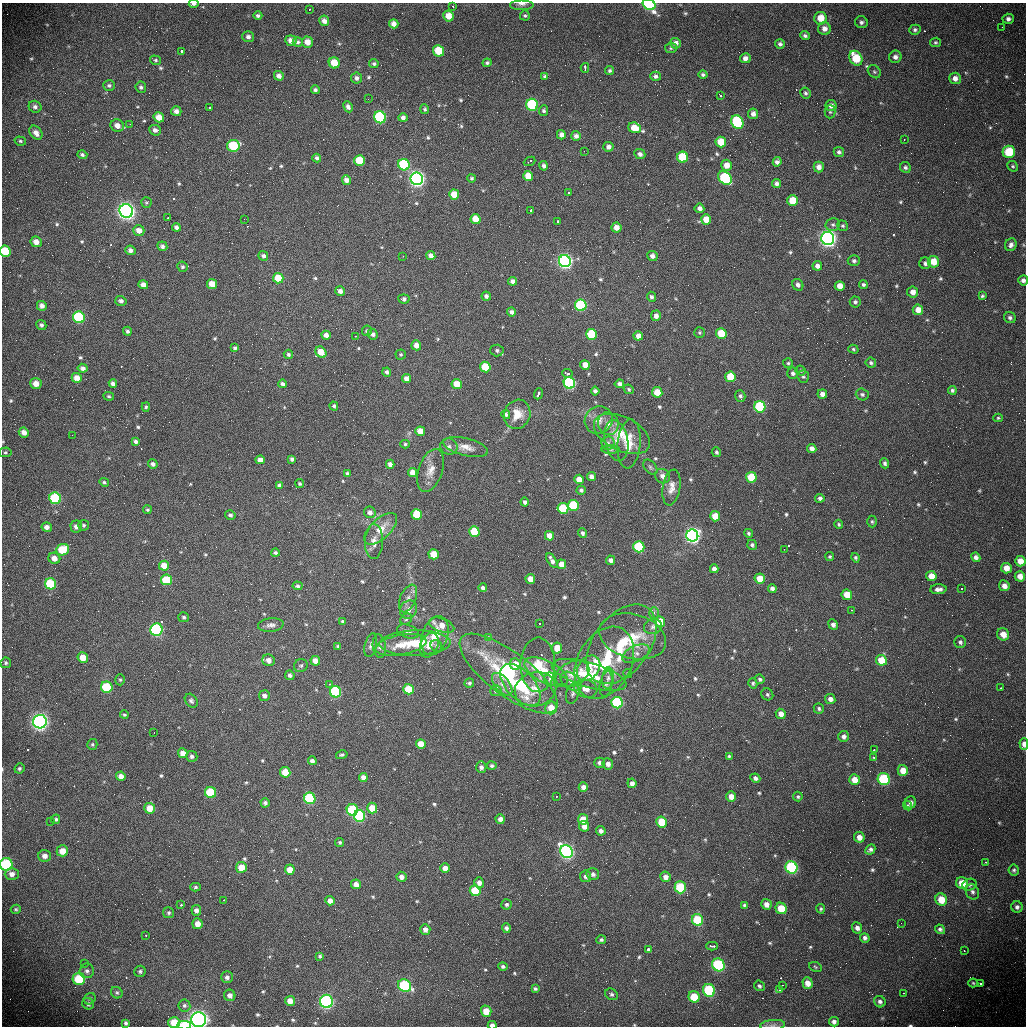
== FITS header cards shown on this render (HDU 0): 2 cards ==
NAXIS1  =                 1024 /fastest changing axis
NAXIS2  =                 1024 /next to fastest changing axis

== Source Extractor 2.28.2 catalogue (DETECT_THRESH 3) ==
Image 1024 x 1024 px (HDU 0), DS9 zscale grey, 1 PNG px = 1 image px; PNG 1028 x 1028 px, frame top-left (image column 1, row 1024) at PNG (2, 3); each listed source drawn as its Kron ellipse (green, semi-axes under 4 px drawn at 4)
Background 437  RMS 16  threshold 47.6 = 3 sigma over >= 5 px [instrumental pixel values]
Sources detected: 657; of the 657, the 500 brightest by FLUX_AUTO listed and drawn (157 fainter detections omitted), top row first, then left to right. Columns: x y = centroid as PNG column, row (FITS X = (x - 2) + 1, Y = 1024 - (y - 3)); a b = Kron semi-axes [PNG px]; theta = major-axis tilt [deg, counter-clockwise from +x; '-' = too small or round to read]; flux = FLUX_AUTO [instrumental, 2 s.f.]
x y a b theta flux
194 4 5 3 - 2700
522 4 12 5 0 4200
649 4 7 5 -29 120000
453 6 3 2 - 1700
309 9 3 2 - 2400
258 16 4 4 - 2500
448 16 5 5 - 13000
525 16 5 5 - 1900
821 18 6 6 - 16000
1008 19 6 5 - 3700
324 21 5 5 - 5600
861 22 6 6 - 3000
394 24 5 4 - 6800
1002 27 2 2 - 1800
824 29 6 6 - 6500
915 30 6 5 - 2300
805 36 5 4 - 2500
248 37 6 5 - 4100
291 41 5 5 - 7200
298 42 5 4 - 2500
307 42 5 5 - 10000
935 42 5 4 - 1700
675 43 5 5 - 6800
780 44 5 5 - 2800
671 48 6 5 - 1800
181 51 3 3 - 9000
439 51 6 5 - 36000
895 57 6 6 - 4400
745 58 5 5 - 5600
856 58 8 6 -59 33000
155 60 6 4 -16 1700
334 63 5 5 - 20000
487 63 4 4 - 2300
374 64 4 4 - 2300
585 68 5 2 - 6800
610 70 4 4 - 2100
874 72 7 6 - 2400
703 74 4 4 - 2200
279 76 5 4 - 5100
545 76 4 4 - 2400
655 76 5 4 - 3600
357 78 5 5 - 3800
955 78 6 5 - 5700
109 85 6 5 - 2900
141 87 5 5 - 2600
315 90 4 4 - 2500
805 93 5 5 - 2400
721 96 3 3 - 3200
368 99 2 2 - 7300
532 105 6 6 - 110000
831 106 5 5 - 6100
35 107 6 6 - 3500
210 107 3 3 - 11000
348 107 6 4 -63 3700
425 109 5 4 - 2100
176 111 5 4 - 4900
544 111 5 4 - 2400
830 112 6 5 - 1800
753 114 5 5 - 5100
159 117 5 5 - 12000
380 117 6 6 - 130000
403 118 5 4 - 3800
737 122 7 6 - 94000
130 124 3 2 - 1900
117 125 7 6 - 7900
635 128 6 5 - 17000
155 130 6 5 - 4000
36 133 8 5 -53 5900
561 135 5 4 - 5300
576 136 5 5 - 4100
904 139 3 2 - 2700
20 141 6 4 -17 1700
721 142 5 5 - 24000
233 146 6 6 - 59000
608 147 5 5 - 4700
584 151 2 2 - 2800
839 152 5 5 - 2900
1009 152 6 6 - 33000
640 154 6 4 -25 3500
82 155 5 4 - 2400
682 157 5 5 - 45000
317 158 4 4 - 2900
359 160 5 5 - 32000
530 161 6 2 23 2000
777 162 4 4 - 3800
404 165 6 5 - 91000
727 165 6 5 - 10000
544 166 5 4 - 3200
1013 166 6 5 - 1700
819 167 5 5 - 6900
905 167 5 5 - 2800
528 176 5 5 - 16000
472 178 4 4 - 1600
725 178 7 6 - 110000
417 179 6 6 - 490000
346 180 5 4 - 5900
776 183 4 4 - 3100
568 193 3 3 - 1900
454 195 5 5 - 19000
792 201 5 5 - 27000
146 203 5 5 - 1600
699 208 5 4 - 4600
531 210 3 3 - 8800
126 211 7 6 - 530000
168 218 3 3 - 2000
244 219 2 2 - 2400
476 219 5 5 - 20000
706 219 5 5 - 17000
557 221 3 3 - 18000
833 225 7 6 - 2700
843 226 5 5 - 2000
176 227 4 4 - 3700
616 228 5 5 - 9100
139 231 5 5 - 8500
828 238 6 6 - 540000
36 242 6 5 - 7300
1011 245 6 5 - 4200
162 246 5 5 - 3000
130 250 5 4 - 4000
5 251 6 5 - 26000
263 256 5 4 - 3100
403 256 2 2 - 2100
431 256 5 4 - 6000
652 256 5 5 - 4800
565 261 6 6 - 520000
854 261 6 5 - 2800
933 262 6 5 - 17000
925 263 6 6 - 3600
817 266 5 4 - 4800
182 267 5 5 - 2100
278 278 5 5 - 25000
1023 280 5 5 - 3500
513 281 4 4 - 5200
212 284 5 5 - 13000
143 285 5 4 - 6000
798 285 6 5 - 3500
863 285 4 4 - 2200
840 286 5 5 - 10000
340 291 5 4 - 5100
913 292 5 5 - 6300
486 296 4 4 - 3500
982 296 4 3 - 1800
651 297 5 4 - 2600
404 299 5 4 - 2600
121 301 5 5 - 3400
855 302 5 5 - 2500
581 305 6 5 - 140000
42 306 5 4 - 5800
918 310 5 5 - 10000
511 312 4 4 - 3800
656 316 5 5 - 5900
79 317 6 5 - 84000
1010 318 6 5 - 2800
41 325 5 4 - 2700
127 331 4 4 - 2400
367 331 5 5 - 2300
700 332 5 5 - 1700
373 334 5 5 - 4200
592 334 5 5 - 69000
721 334 5 5 - 32000
326 335 5 4 - 6400
355 336 3 2 - 2000
638 336 4 4 - 7600
416 345 5 5 - 7700
235 348 4 3 - 2100
853 349 5 4 - 1700
497 350 6 6 - 2600
321 352 6 5 - 16000
288 354 5 4 - 2100
401 354 5 5 - 1600
788 363 5 5 - 1700
871 363 5 5 - 2200
585 365 5 4 - 9000
485 367 5 5 - 36000
83 368 5 4 - 3600
801 371 5 5 - 1800
387 372 4 4 - 2800
567 373 5 3 - 9000
793 373 5 5 - 3200
730 377 5 5 - 32000
803 377 6 5 - 2100
77 378 5 5 - 9500
406 378 4 4 - 5700
569 383 6 5 - 220000
36 384 5 5 - 9900
113 384 4 4 - 4200
282 384 4 3 - 2700
457 384 5 5 - 17000
619 384 4 4 - 3600
629 389 5 4 - 1600
952 390 4 4 - 2300
595 391 4 4 - 3400
657 392 5 5 - 20000
538 394 6 3 68 19000
822 394 5 4 - 6300
862 394 6 6 - 2700
109 396 5 4 - 1600
740 396 6 5 - 2700
334 406 4 4 - 1900
146 407 4 4 - 1600
760 407 6 5 - 110000
506 414 4 4 - 2500
517 414 15 13 66 16000
998 418 5 4 - 1600
599 420 14 13 - 11000
608 424 11 10 - 8300
420 431 5 5 - 16000
24 432 5 5 - 6500
622 434 30 17 -26 30000
72 435 2 2 - 2500
616 441 20 11 -78 13000
136 442 4 4 - 3600
608 443 6 6 - 3000
405 444 4 4 - 1600
629 444 24 11 85 18000
449 447 8 8 - 4300
466 447 23 8 -13 11000
812 449 5 4 - 6600
611 450 9 4 1 1900
5 452 6 4 4 1600
716 452 5 4 - 1900
292 459 4 3 - 2700
260 460 5 4 - 5800
885 463 5 4 - 2800
153 464 5 4 - 3400
390 464 4 4 - 5300
650 467 9 5 -49 2100
430 470 22 12 71 13000
412 472 4 4 - 8700
347 473 3 3 - 1800
662 476 8 7 - 5700
591 477 5 4 - 5900
751 477 5 5 - 44000
579 479 5 4 - 11000
104 482 5 4 - 1900
300 484 4 4 - 1700
280 485 4 4 - 3800
671 487 18 8 80 9000
581 490 4 4 - 2700
55 498 6 5 - 90000
820 498 4 4 - 3200
525 502 4 4 - 2900
573 505 5 5 - 86000
563 508 5 5 - 60000
147 510 4 4 - 1600
370 512 6 5 - 5100
417 514 5 5 - 43000
230 515 5 4 - 2500
715 516 5 5 - 18000
872 522 6 4 -88 1700
839 524 5 4 - 1700
84 525 5 5 - 2300
76 526 6 5 - 4900
47 527 5 4 - 5300
381 529 20 10 43 17000
474 531 5 5 - 45000
582 533 4 3 - 2600
748 533 4 4 - 1800
549 536 5 4 - 11000
692 536 6 6 - 560000
374 542 17 9 89 9300
752 545 5 4 - 2300
639 547 5 5 - 110000
784 549 2 2 - 2800
63 550 6 5 - 37000
275 553 4 4 - 2100
434 554 5 5 - 26000
830 557 4 4 - 1600
976 557 5 4 - 3900
54 558 6 5 - 8500
855 558 5 4 - 1900
552 560 8 4 -58 5100
610 560 5 4 - 4700
1020 561 5 5 - 11000
561 564 5 4 - 12000
164 566 5 5 - 13000
1006 568 5 5 - 11000
714 569 4 4 - 5100
931 576 5 5 - 13000
1020 576 5 5 - 9100
530 579 5 4 - 11000
760 579 5 5 - 23000
167 580 5 5 - 52000
50 584 6 5 - 56000
297 586 5 4 - 2200
1004 586 5 5 - 7000
483 588 4 4 - 2900
772 589 4 4 - 4000
938 589 8 5 4 5100
962 589 3 2 - 1700
847 595 5 5 - 17000
408 598 14 8 67 6900
408 610 9 8 - 6700
851 610 3 2 - 1900
654 613 6 5 - 2600
184 617 5 5 - 2300
406 619 6 5 - 1900
343 621 4 3 - 2200
660 622 5 5 - 24000
539 624 3 2 - 2800
271 625 13 7 5 4800
442 625 13 6 -20 13000
833 625 5 4 - 4300
653 627 9 7 17 3900
156 630 6 6 - 230000
408 631 11 6 -17 4000
1003 634 6 6 - 12000
435 636 20 12 70 20000
633 636 34 22 -15 32000
488 637 3 3 - 14000
960 642 6 6 - 2800
415 643 35 12 1 34000
621 644 45 28 53 67000
371 645 12 6 77 4000
401 645 26 10 10 17000
429 645 13 8 66 8500
338 646 3 3 - 1600
379 646 11 6 -83 3800
436 646 6 5 - 1900
557 648 5 5 - 16000
636 654 15 7 24 6700
83 658 5 5 - 14000
268 660 6 6 - 6500
881 660 5 5 - 24000
315 661 5 4 - 8200
6 663 5 5 - 2100
604 663 38 27 62 69000
515 664 6 5 - 22000
538 665 27 17 89 27000
301 666 7 6 - 2300
588 668 14 10 53 15000
546 672 24 11 -27 20000
508 674 59 21 -37 110000
572 674 18 11 26 14000
628 674 5 4 - 1600
290 675 5 4 - 3000
589 675 38 12 -16 39000
608 678 11 5 85 4600
550 679 7 5 -81 2500
760 679 5 4 - 2300
120 680 5 5 - 1600
571 681 12 8 -38 6500
469 683 5 5 - 2300
753 683 5 4 - 1700
330 684 3 3 - 2100
502 684 13 7 -51 7500
606 684 13 6 80 4000
520 685 25 14 -47 65000
107 687 6 5 - 59000
1001 688 3 2 - 2200
409 689 5 5 - 35000
536 689 21 17 15 21000
586 689 12 9 -14 8600
496 691 5 5 - 3100
335 692 6 5 - 140000
573 693 10 6 74 3800
767 694 6 5 - 2100
264 695 5 5 - 4700
830 699 5 5 - 5400
191 701 8 5 -53 2600
617 703 6 5 - 140000
551 708 6 6 - 17000
819 708 5 5 - 2200
781 714 5 5 - 8600
124 715 4 4 - 1600
40 722 7 7 - 420000
154 732 3 2 - 13000
844 736 5 5 - 4300
92 744 5 5 - 1700
421 744 5 5 - 13000
1024 744 6 4 -90 5300
874 750 2 2 - 7600
183 753 5 5 - 9000
342 755 6 4 14 2000
192 756 6 5 - 3200
729 756 3 3 - 1600
873 757 3 2 - 2000
312 761 4 4 - 4200
599 763 5 5 - 3300
608 764 6 5 - 5200
492 766 5 4 - 2400
481 767 6 5 - 3600
19 768 5 5 - 2200
903 770 5 5 - 13000
285 772 5 5 - 22000
121 776 5 4 - 6700
363 777 4 4 - 6100
755 778 5 4 - 4000
884 779 6 6 - 79000
854 780 5 5 - 14000
632 783 5 4 - 5100
583 787 5 4 - 5800
211 792 5 5 - 68000
556 796 3 2 - 1800
731 797 5 5 - 9500
798 797 5 4 - 1800
310 798 6 5 - 140000
910 802 6 5 - 4100
265 803 4 4 - 3200
908 806 5 4 - 1800
150 808 5 5 - 16000
372 808 5 5 - 19000
352 810 6 5 - 91000
360 816 6 5 - 160000
56 819 5 4 - 2300
500 819 5 4 - 5700
583 819 5 5 - 22000
51 821 3 2 - 1800
661 822 5 5 - 35000
584 826 5 5 - 7500
601 831 5 4 - 4100
859 837 5 5 - 7000
340 842 4 4 - 1800
870 849 5 4 - 3200
62 851 6 5 - 11000
567 852 7 6 - 400000
45 856 6 6 - 6100
985 862 3 3 - 1900
6 864 6 6 - 66000
241 867 5 5 - 17000
791 867 6 6 - 110000
445 868 5 4 - 9200
290 870 5 5 - 12000
1014 870 5 5 - 2100
12 874 7 6 - 6000
593 874 6 6 - 3900
586 876 6 5 - 3700
401 877 5 5 - 5700
665 877 5 5 - 6400
479 883 5 5 - 5600
962 883 6 5 - 18000
356 884 5 5 - 8800
969 884 7 5 18 2700
195 887 5 4 - 1800
680 887 6 5 - 74000
475 891 5 5 - 50000
972 892 8 6 -68 3200
941 899 6 5 - 18000
224 900 3 2 - 2300
330 901 5 4 - 7700
507 904 5 5 - 2400
766 904 5 5 - 7000
181 905 3 3 - 4000
744 905 4 4 - 1900
1017 907 6 5 - 3700
781 908 6 5 - 27000
16 909 5 4 - 1700
821 909 5 4 - 1900
196 910 5 5 - 4600
169 913 5 5 - 2100
697 920 6 5 - 59000
901 923 2 2 - 2100
198 924 5 5 - 9100
506 928 5 4 - 3100
857 928 6 5 - 5200
425 929 5 5 - 5700
940 929 5 4 - 2700
146 936 3 2 - 2700
865 938 5 4 - 3300
601 940 5 4 - 2100
712 946 5 2 - 11000
649 949 4 4 - 2100
964 951 3 2 - 1800
320 956 4 3 - 1700
84 963 3 2 - 2200
718 965 6 6 - 110000
503 966 5 4 - 2600
815 967 6 4 -25 1600
87 971 7 7 - 3800
140 971 6 5 - 2200
227 977 6 6 - 3600
79 979 6 6 - 43000
807 983 6 5 - 9300
973 983 5 4 - 1600
980 984 3 3 - 7100
782 985 3 2 - 3400
405 986 7 6 - 94000
759 986 6 5 - 2400
535 989 4 3 - 2100
780 989 3 2 - 1900
709 990 6 6 - 83000
117 993 6 5 - 2000
904 993 3 2 - 1600
611 994 7 5 -33 2500
230 995 6 5 - 5100
694 997 6 5 - 25000
90 999 6 5 - 2100
290 1001 5 5 - 9400
326 1001 6 6 - 200000
880 1002 6 5 - 3600
88 1004 6 5 - 3000
184 1005 6 6 - 2600
486 1011 5 5 - 15000
198 1019 7 7 - 550000
834 1022 5 4 - 3700
126 1023 4 3 - 1900
174 1023 6 5 - 20000
184 1025 7 4 2 35000
492 1025 4 3 - 5100
773 1025 12 5 5 3700
At the frame edge (FLAGS 8, measured only in part): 13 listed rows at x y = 194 4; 522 4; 649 4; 5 251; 1023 280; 5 452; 1024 744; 6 864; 198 1019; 174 1023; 184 1025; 492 1025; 773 1025
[157 fainter detections neither listed nor drawn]